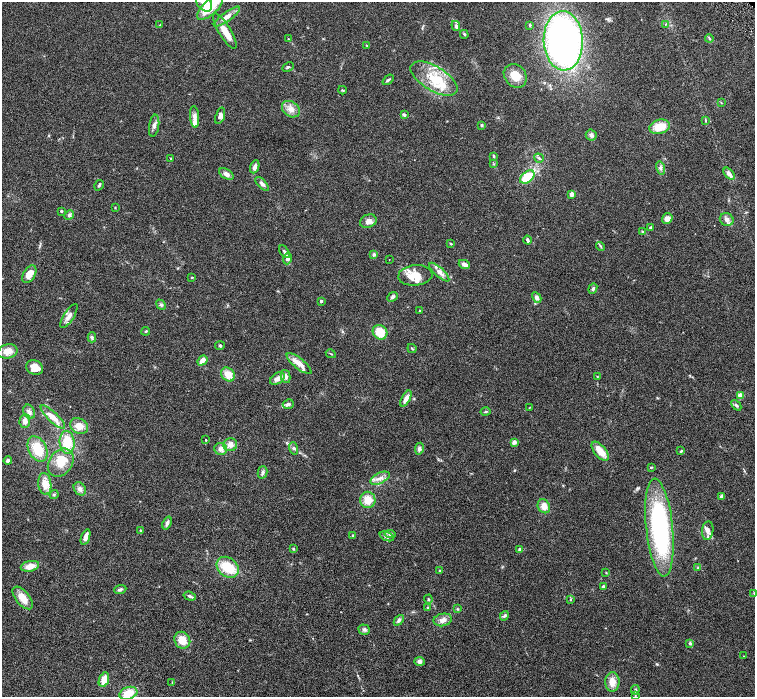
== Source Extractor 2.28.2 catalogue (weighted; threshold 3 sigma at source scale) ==
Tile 7 of 4 x 4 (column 3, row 2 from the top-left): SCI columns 3016-4521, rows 3084-4472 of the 6027 x 6025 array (HDU 1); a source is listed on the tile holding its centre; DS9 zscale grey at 2 x 2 block average (1 PNG px = mean of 2 x 2 image px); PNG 757 x 699 px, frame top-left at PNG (2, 2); each listed source drawn as its Kron ellipse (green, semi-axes under 4 px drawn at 4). Shown black and unused: <1% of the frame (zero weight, under 3 of 6 exposures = <1% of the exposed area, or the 3 px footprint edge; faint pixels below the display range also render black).
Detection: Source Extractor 2.28.2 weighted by HDU 2 'WHT'; one run over the whole footprint, this tile lists its part. Background 0.039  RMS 0.0033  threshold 0.0137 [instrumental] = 3 sigma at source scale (4.09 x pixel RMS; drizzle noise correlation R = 1.36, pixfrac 0.8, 0.05/0.05 arcsec/px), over >= 5 px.
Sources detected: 168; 1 inside a brighter object's white glare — neither listed nor drawn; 17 inside a brighter listed object's ellipse — not listed separately; the other 150 listed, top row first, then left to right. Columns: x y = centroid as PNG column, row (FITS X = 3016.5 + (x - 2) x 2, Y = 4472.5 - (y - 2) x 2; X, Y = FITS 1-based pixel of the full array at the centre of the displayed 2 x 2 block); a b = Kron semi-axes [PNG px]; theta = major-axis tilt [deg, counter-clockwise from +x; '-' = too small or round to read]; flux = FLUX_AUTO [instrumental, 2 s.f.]
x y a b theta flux
204 2 10 7 -53 7.1
210 8 16 7 42 22
227 17 16 4 36 6.3
666 24 3 2 - 0.42
160 25 3 2 - 0.48
530 25 4 2 - 0.79
456 26 5 4 - 1.9
225 31 20 6 -59 9.5
464 34 4 3 - 0.78
709 38 4 3 - 0.87
288 39 3 2 - 0.42
563 41 29 19 -88 280
367 45 3 2 - 0.42
288 67 6 2 28 0.82
515 76 13 10 -51 10
434 79 26 12 -31 22
388 80 6 3 38 1.3
342 90 4 2 - 0.59
721 103 3 2 - 0.41
291 109 10 7 -35 5.3
404 115 3 3 - 1.9
220 116 8 4 72 2.7
195 117 11 4 -85 3.8
706 121 3 2 - 0.51
481 125 3 3 - 0.98
154 126 11 5 82 2.9
660 127 10 7 16 11
591 135 5 5 - 2.3
494 156 3 3 - 0.92
171 158 3 3 - 0.49
539 158 5 3 - 1
494 164 3 3 - 0.51
255 167 7 4 69 2.7
661 168 7 4 -75 1.6
226 174 8 5 -32 2.8
729 174 7 3 -49 4.3
527 177 8 5 39 25
262 184 8 4 -46 2.1
99 185 5 2 - 1
572 194 2 2 - 8.8
115 207 3 2 - 0.36
61 211 3 3 - 1
69 215 5 4 - 1.7
667 218 5 5 - 4.5
727 219 7 6 - 2.7
368 221 8 6 21 3.9
650 227 3 3 - 0.74
643 232 4 2 - 0.75
527 240 4 3 - 1.5
451 244 3 2 - 0.54
600 246 5 2 - 0.72
284 252 7 4 -53 1.5
374 255 4 4 - 1.5
287 259 6 4 68 2.1
389 260 2 2 - 0.23
464 264 6 3 -25 3.6
439 272 13 4 -42 4.8
29 274 10 6 59 8.5
415 275 17 10 5 13
192 277 2 2 - 0.62
593 289 5 4 - 1.4
393 297 6 4 42 1.5
537 298 6 4 -60 2.3
321 301 2 2 - 2.8
161 305 5 4 - 1.3
420 311 3 2 - 0.48
69 316 14 5 58 4
146 331 4 3 - 0.72
380 332 7 7 - 12
92 337 5 4 - 1.2
220 346 5 3 - 1.1
412 348 5 2 - 0.69
8 351 10 7 13 6.7
331 354 5 2 - 0.54
202 360 5 4 - 4.8
299 364 15 5 -39 6.5
35 368 9 7 -21 9.1
228 374 7 6 - 8.3
285 376 6 5 - 2.6
597 376 3 2 - 0.45
277 379 8 5 36 3.8
741 396 3 2 - 19
406 399 9 4 63 4.2
288 404 5 4 - 1.7
736 405 6 3 -47 1.5
530 407 3 2 - 0.3
29 412 7 5 -65 2.8
486 412 5 3 - 0.84
53 417 16 5 -43 7.9
25 421 7 5 88 3.9
79 426 9 7 -30 7.3
206 440 2 2 - 0.63
67 442 11 7 -85 15
514 442 2 2 - 7.4
230 445 7 6 - 4.4
293 448 6 3 -73 1.5
37 449 13 9 -65 16
221 449 6 6 - 3.1
419 449 6 4 81 1.9
600 451 11 6 -50 9.3
681 451 4 2 - 0.85
8 461 4 4 - 1.7
61 463 15 11 55 11
651 467 4 2 - 0.58
263 472 6 4 75 1.9
380 478 10 5 26 4.3
45 484 11 6 -83 7.6
80 489 7 5 -54 3
54 494 4 3 - 0.91
721 496 4 3 - 1.3
368 500 8 7 - 9.5
544 506 7 6 - 5.1
167 523 7 4 68 2.1
659 527 49 13 -84 120
140 530 3 2 - 0.42
708 531 9 5 83 3.4
390 534 6 3 -7 1.7
353 535 3 3 - 0.52
387 536 7 4 -22 1.9
86 537 8 4 71 4.1
294 548 4 3 - 0.74
520 549 3 3 - 0.89
30 566 9 5 12 6.6
228 567 12 9 -38 18
698 568 4 3 - 0.72
440 570 3 2 - 0.61
606 572 3 2 - 0.39
603 586 4 3 - 1.3
120 589 6 4 20 1.8
754 593 3 2 - 0.39
190 596 6 3 -18 1.8
23 598 13 7 -51 8.4
428 599 4 2 - 0.77
570 599 3 3 - 0.64
428 608 3 3 - 0.8
458 609 4 3 - 0.68
504 616 5 3 - 1.1
399 620 6 4 49 1.8
443 620 9 6 11 3.7
364 630 6 5 - 2
182 640 9 7 -58 8.6
690 643 3 3 - 1.4
744 656 2 2 - 0.28
419 662 5 4 - 2.3
104 679 7 5 68 6.8
172 682 3 2 - 0.48
612 682 9 7 90 6.6
635 690 5 3 - 0.95
128 693 9 6 18 11
635 696 3 2 - 0.44
Isophote crosses this tile's border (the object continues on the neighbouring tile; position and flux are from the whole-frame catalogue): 3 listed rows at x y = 204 2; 210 8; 635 696
Diffuse or blended objects may show on this block-average render without a row.